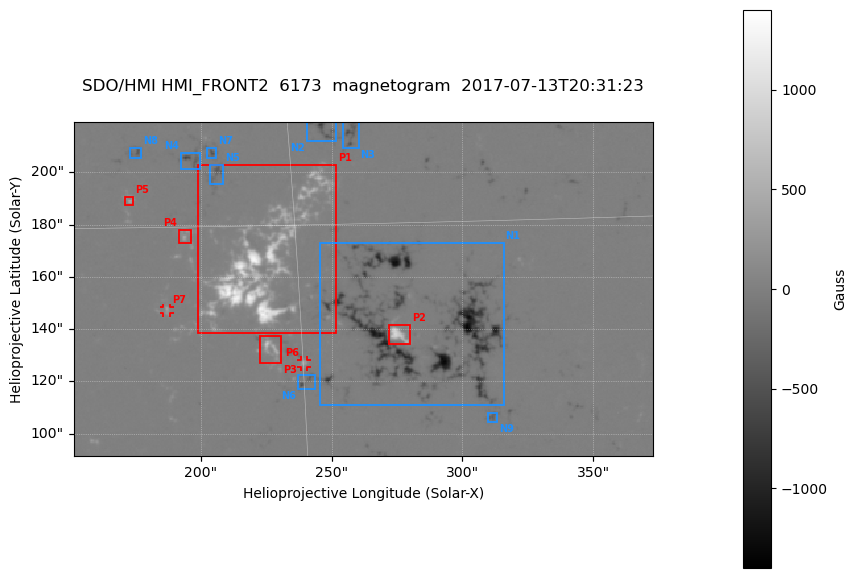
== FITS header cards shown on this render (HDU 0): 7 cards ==
TELESCOP= 'SDO/HMI '
INSTRUME= 'HMI_FRONT2'
WAVELNTH=               6173.0
DATE-OBS= '2017-07-13T20:31:23.60'
CTYPE1  = 'HPLN-TAN'
CTYPE2  = 'HPLT-TAN'
BUNIT   = 'Gauss   '

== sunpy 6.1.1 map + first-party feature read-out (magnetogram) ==
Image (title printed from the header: SDO/HMI HMI_FRONT2  6173  magnetogram  2017-07-13T20:31:23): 439 x 254 px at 0.504 arcsec/px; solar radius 944 arcsec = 1872 px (partial field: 1.0% of the solar disc is inside the frame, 100% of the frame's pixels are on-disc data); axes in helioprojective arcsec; data unit Gauss (BUNIT, on the colour bar)
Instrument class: MAGNETOGRAM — CONTENT/DPC_OBSR says magnetogram
Display: grey scale clipped to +-1400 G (the 99.5th-percentile rule alone would give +-898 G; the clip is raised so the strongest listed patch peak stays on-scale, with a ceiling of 1500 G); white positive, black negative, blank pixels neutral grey
Flux patches: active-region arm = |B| over 7 px >= 100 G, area >= 11 px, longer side >= 3 px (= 1.5 arcsec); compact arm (3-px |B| >= 300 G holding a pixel >= 400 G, >= 4 px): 23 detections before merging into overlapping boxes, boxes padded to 3 px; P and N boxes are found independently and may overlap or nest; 7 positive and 9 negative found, all listed = drawn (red P1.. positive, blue N1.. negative; 2 of them under ~3 arcsec drawn as corner ticks so the feature stays visible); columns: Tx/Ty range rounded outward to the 2 arcsec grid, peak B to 10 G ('>+1400(sat)' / '<-1400(sat)' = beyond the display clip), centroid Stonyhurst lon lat
Positive patches:
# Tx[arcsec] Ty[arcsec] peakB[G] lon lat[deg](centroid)
P1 198..252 138..204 +1310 +14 +14
P2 272..280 134..142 +930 +17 +12
P3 222..232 126..138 +780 +14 +12
P4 192..198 172..178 +430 +12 +15
P5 170..174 186..192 +370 +11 +16
P6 238..242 124..128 +350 +15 +12
P7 184..188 146..150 +370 +12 +13
Negative patches:
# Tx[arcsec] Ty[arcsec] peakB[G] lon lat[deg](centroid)
N1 244..316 110..174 -1220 +18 +13
N2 240..252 212..220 -670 +16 +17
N3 254..262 208..220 -620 +17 +17
N4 192..200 200..208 -630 +13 +17
N5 202..210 194..204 -410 +13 +16
N6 236..244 116..124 -520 +15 +11
N7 202..206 204..210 -480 +13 +17
N8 172..178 204..210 -410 +11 +17
N9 310..314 104..108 -360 +20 +10
Bipolar pairs (each listed P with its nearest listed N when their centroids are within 0.25 R_sun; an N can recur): P1-N5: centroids ~40 arcsec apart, P1 is south-west of N5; P2-N1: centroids ~10 arcsec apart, P2 is east of N1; P3-N6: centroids ~20 arcsec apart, P3 is north-east of N6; P4-N5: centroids ~30 arcsec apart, P4 is south-east of N5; P5-N8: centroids ~20 arcsec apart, P5 is south of N8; P6-N6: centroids ~10 arcsec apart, P6 is north of N6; P7-N5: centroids ~60 arcsec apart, P7 is south of N5